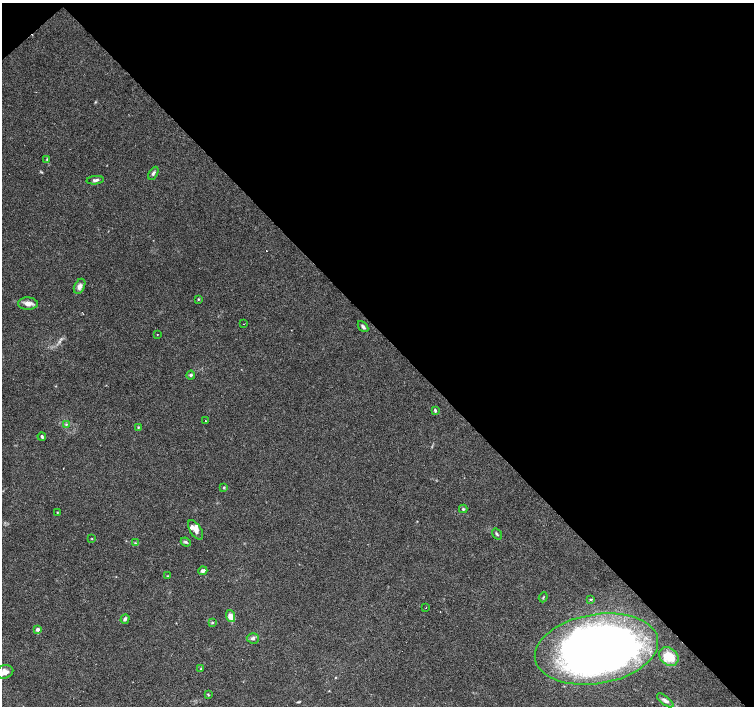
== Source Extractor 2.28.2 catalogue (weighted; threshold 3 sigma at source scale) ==
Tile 3 of 4 x 4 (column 3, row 1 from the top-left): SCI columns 3012-4514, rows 4438-5845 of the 6018 x 5993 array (HDU 1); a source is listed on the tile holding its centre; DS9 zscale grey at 2 x 2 block average (1 PNG px = mean of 2 x 2 image px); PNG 756 x 708 px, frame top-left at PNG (2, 3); each listed source drawn as its Kron ellipse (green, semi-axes under 4 px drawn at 4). Shown black and unused: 47% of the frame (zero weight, under 2 of 3 exposures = <1% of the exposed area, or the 3 px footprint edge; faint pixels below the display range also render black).
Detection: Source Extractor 2.28.2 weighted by HDU 2 'WHT'; one run over the whole footprint, this tile lists its part. Background 0.067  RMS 0.0058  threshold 0.0263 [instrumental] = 3 sigma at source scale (4.5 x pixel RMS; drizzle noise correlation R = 1.50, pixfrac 1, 0.0396/0.0396 arcsec/px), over >= 5 px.
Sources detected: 46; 1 inside a brighter object's white glare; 3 cosmic-ray / hot-pixel residue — neither listed nor drawn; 3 inside a brighter listed object's ellipse — not listed separately; the other 39 listed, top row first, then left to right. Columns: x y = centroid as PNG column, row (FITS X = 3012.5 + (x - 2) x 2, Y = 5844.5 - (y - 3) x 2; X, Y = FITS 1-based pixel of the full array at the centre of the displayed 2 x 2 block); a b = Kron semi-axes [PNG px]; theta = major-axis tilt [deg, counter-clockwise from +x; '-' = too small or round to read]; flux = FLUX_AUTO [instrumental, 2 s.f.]
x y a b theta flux
47 159 4 2 - 1.3
153 173 7 3 60 2.7
95 180 9 4 5 3.6
80 286 8 5 64 5.7
198 299 3 2 - 1
28 304 10 6 -1 8.2
244 324 2 2 - 0.62
363 327 6 3 -49 2.9
157 335 2 2 - 1
191 375 4 4 - 2.4
435 410 4 2 - 2.3
205 421 2 2 - 0.92
66 424 4 3 - 1.7
138 427 3 3 - 1
42 437 4 2 - 1.8
224 487 4 3 - 1.4
463 509 4 4 - 2
57 512 3 2 - 0.61
195 530 11 5 -59 8.9
497 534 6 3 -56 1.9
92 539 3 2 - 0.71
186 542 5 3 - 2.2
135 543 3 2 - 1.1
203 571 4 3 - 4.4
167 576 3 3 - 1.2
543 597 5 2 - 1.2
591 599 3 2 - 1
426 607 2 2 - 1.5
230 616 6 3 -71 15
125 619 5 4 - 3.6
212 623 3 3 - 1.3
38 629 4 3 - 3.1
253 638 6 5 - 3.4
596 649 62 34 9 950
669 657 10 8 -38 32
201 669 3 3 - 0.8
4 672 9 6 15 11
208 695 4 2 - 0.98
665 700 10 4 -37 4.6
Isophote crosses this tile's border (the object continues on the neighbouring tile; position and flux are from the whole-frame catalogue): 1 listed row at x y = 4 672